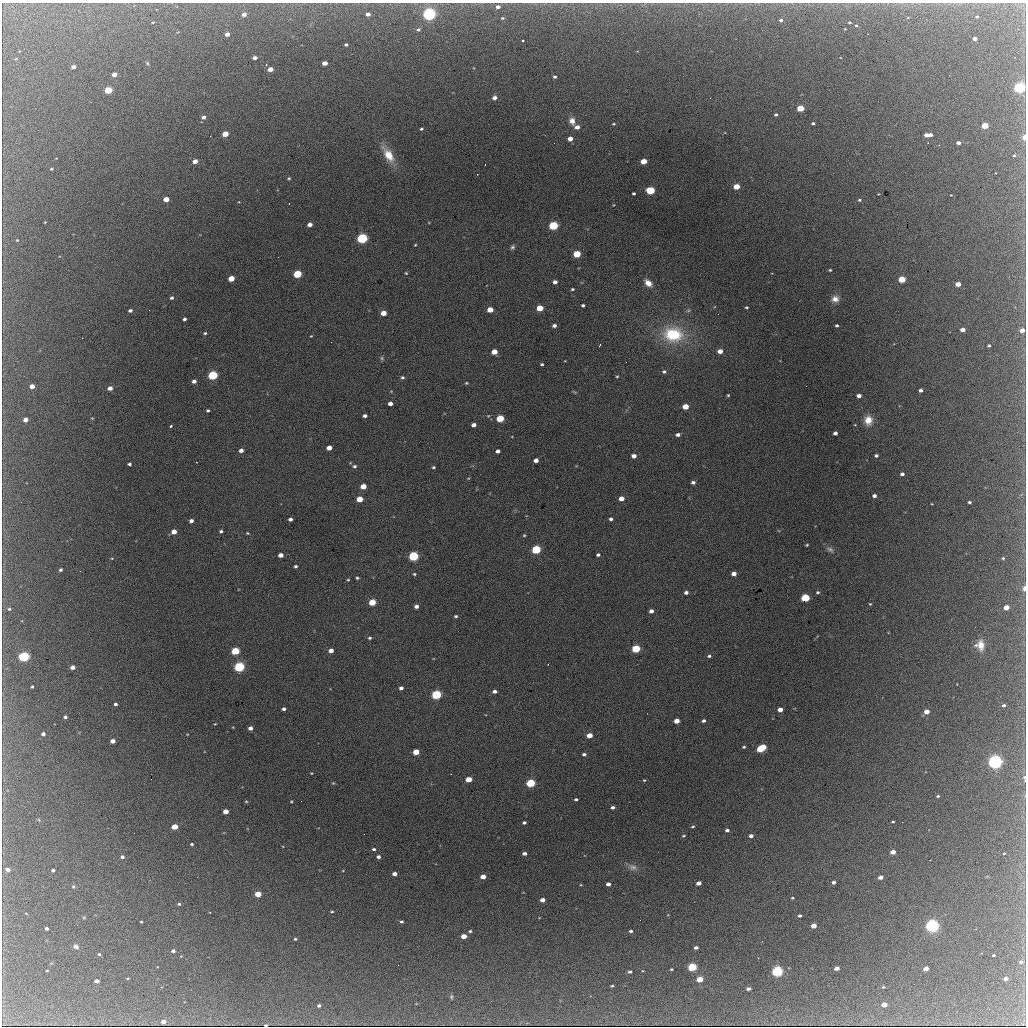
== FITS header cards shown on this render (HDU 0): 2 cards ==
NAXIS1  =                 1024 / length of data axis 1
NAXIS2  =                 1024 / length of data axis 2

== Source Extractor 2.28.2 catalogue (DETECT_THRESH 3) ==
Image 1024 x 1024 px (HDU 0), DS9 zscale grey, 1 PNG px = 1 image px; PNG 1028 x 1028 px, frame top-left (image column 1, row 1024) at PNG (2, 3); no overlay
Background 2030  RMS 33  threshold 98.6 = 3 sigma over >= 5 px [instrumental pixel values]
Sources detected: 283; all 283 listed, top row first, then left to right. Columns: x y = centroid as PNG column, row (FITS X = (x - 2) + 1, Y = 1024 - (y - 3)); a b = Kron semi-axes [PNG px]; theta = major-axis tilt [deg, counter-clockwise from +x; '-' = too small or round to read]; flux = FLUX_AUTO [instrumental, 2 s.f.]
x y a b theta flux
498 7 5 4 - 7500
244 14 4 3 - 14000
368 14 4 3 - 10000
429 14 5 5 - 590000
977 16 3 3 - 2500
502 18 4 3 - 2400
926 19 3 2 - 2400
781 20 4 4 - 4800
850 22 3 2 - 2200
856 25 4 3 - 2300
418 29 5 4 - 4400
845 29 2 2 - 1200
227 34 4 4 - 11000
975 39 4 3 - 11000
523 40 3 3 - 6300
346 45 3 3 - 3600
255 58 4 3 - 9200
147 63 5 4 - 2800
325 63 4 4 - 17000
73 67 4 3 - 9800
270 69 4 4 - 20000
114 74 4 4 - 17000
555 77 3 3 - 4100
1019 87 5 4 - 400000
108 90 4 4 - 91000
494 98 4 4 - 11000
710 98 2 2 - 5100
800 108 5 4 - 70000
776 114 4 3 - 3400
203 117 5 4 - 8400
572 121 8 7 - 15000
813 123 3 3 - 3000
614 124 4 3 - 2500
985 126 4 4 - 60000
577 127 5 4 - 12000
421 129 3 3 - 3000
225 134 5 4 - 40000
928 135 7 3 1 23000
1024 137 4 3 - 19000
570 139 4 4 - 16000
554 143 2 2 - 2200
928 143 2 2 - 1100
958 143 4 3 - 8100
388 155 18 9 -56 43000
1014 155 4 3 - 3000
195 161 4 4 - 19000
643 161 5 4 - 38000
51 169 4 3 - 2300
289 178 4 3 - 2400
736 186 5 4 - 44000
650 190 5 4 - 130000
634 193 3 3 - 3200
1024 194 3 2 - 2200
951 195 2 2 - 1300
166 199 4 4 - 26000
859 200 4 3 - 2900
310 225 4 4 - 13000
553 225 5 4 - 200000
362 238 5 4 - 370000
17 240 4 3 - 1800
415 245 4 3 - 1900
512 247 6 5 - 4400
577 254 5 4 - 72000
278 257 2 2 - 820
830 270 3 3 - 2200
406 273 4 3 - 1900
297 274 5 4 - 120000
231 278 5 4 - 40000
902 279 5 4 - 70000
555 282 4 4 - 8900
648 283 8 6 -41 18000
958 284 4 4 - 21000
572 289 3 3 - 2800
172 298 4 4 - 4300
835 299 8 7 - 14000
583 305 3 3 - 3800
746 307 3 2 - 2500
540 308 5 4 - 46000
130 310 4 3 - 5500
490 310 5 4 - 31000
383 313 5 4 - 29000
184 319 3 3 - 4600
837 325 3 3 - 3700
554 326 4 3 - 7200
963 330 4 3 - 15000
1022 330 4 4 - 15000
205 333 4 4 - 2700
673 334 21 16 -8 120000
311 336 3 2 - 1600
599 345 4 2 - 2400
989 346 3 3 - 3100
720 351 4 4 - 19000
494 352 5 4 - 27000
382 358 6 5 - 3400
626 362 2 2 - 1300
542 364 3 3 - 3100
664 372 5 5 - 4400
213 375 5 4 - 240000
617 376 3 2 - 2000
402 377 5 4 - 3900
194 381 4 4 - 8200
466 383 4 3 - 2300
32 386 4 4 - 19000
806 386 2 2 - 2100
110 388 4 4 - 15000
921 390 3 3 - 6900
728 395 3 3 - 2200
859 396 4 3 - 12000
390 403 4 4 - 11000
685 406 5 4 - 32000
208 410 3 3 - 3700
365 416 4 3 - 6800
92 418 3 3 - 1600
500 418 5 4 - 79000
25 420 4 4 - 16000
868 420 10 8 88 26000
474 425 4 4 - 10000
855 425 3 2 - 1400
171 426 3 3 - 3700
835 433 4 4 - 8000
678 435 5 4 - 7300
329 448 4 4 - 18000
241 450 4 4 - 9500
498 451 4 4 - 7400
634 456 4 4 - 12000
876 456 4 3 - 4400
536 460 4 4 - 12000
129 464 4 3 - 4100
354 466 5 4 - 4000
433 467 4 3 - 2800
902 474 4 3 - 6000
693 482 4 4 - 6000
363 486 5 4 - 29000
874 496 4 3 - 7400
360 499 5 4 - 38000
621 499 4 4 - 21000
21 502 2 2 - 3700
969 502 3 3 - 3500
290 519 4 3 - 7200
611 519 4 4 - 5000
191 521 4 3 - 8600
221 531 3 3 - 4100
174 532 4 4 - 19000
247 533 3 3 - 2000
524 535 4 3 - 2200
807 545 3 2 - 2300
536 549 5 4 - 170000
830 549 11 6 -29 7600
280 555 4 4 - 16000
598 555 4 3 - 4500
413 556 5 4 - 260000
112 558 4 3 - 1900
1003 558 3 3 - 2500
295 566 3 3 - 4100
61 570 3 3 - 4800
414 574 4 3 - 2700
734 574 4 4 - 14000
357 578 3 3 - 3200
348 580 3 3 - 2100
1024 588 4 3 - 14000
686 592 4 3 - 7100
818 592 5 4 - 3200
805 598 5 4 - 140000
372 602 5 4 - 60000
870 604 3 3 - 1900
416 606 4 4 - 7800
1006 607 4 4 - 27000
9 609 5 4 - 3400
651 611 4 4 - 9000
456 616 4 3 - 3200
370 638 5 4 - 3600
980 645 11 10 - 24000
636 649 5 4 - 120000
331 650 4 4 - 13000
235 651 5 4 - 120000
709 656 4 4 - 3700
24 657 5 4 - 330000
73 667 4 4 - 11000
239 667 5 4 - 320000
32 687 3 3 - 2500
401 688 4 3 - 6400
495 691 4 4 - 7500
436 695 5 4 - 250000
115 704 3 3 - 5400
1004 705 3 3 - 4500
284 709 4 3 - 5700
780 709 4 4 - 17000
927 712 4 4 - 21000
65 717 4 3 - 5100
676 721 4 4 - 22000
703 721 4 3 - 5300
215 724 3 3 - 1600
250 728 4 4 - 9900
43 734 4 3 - 7000
187 734 4 3 - 1500
589 735 5 4 - 26000
112 741 4 4 - 15000
744 747 4 3 - 3000
761 748 7 4 28 130000
416 752 5 4 - 41000
584 754 4 3 - 5200
995 762 6 5 - 740000
311 773 3 2 - 1700
451 774 2 2 - 1900
1024 778 10 4 -84 5000
151 779 2 2 - 4800
468 779 5 4 - 37000
644 780 4 3 - 1800
333 783 4 4 - 2100
531 783 5 4 - 150000
938 796 3 3 - 2700
576 799 3 3 - 3500
246 801 5 3 - 2100
291 801 3 3 - 1900
301 801 2 2 - 3000
613 807 3 3 - 5600
226 811 4 4 - 24000
39 820 5 3 - 1800
893 822 3 2 - 2300
524 823 4 3 - 4800
693 826 5 3 - 2600
175 827 5 4 - 42000
727 830 4 3 - 6800
684 836 5 4 - 2500
751 836 4 4 - 8600
192 844 3 3 - 2800
374 849 4 3 - 4000
893 852 4 4 - 20000
524 853 4 3 - 7800
1004 853 3 2 - 1500
122 857 4 4 - 5600
378 857 4 4 - 6500
633 867 11 8 14 9900
8 870 5 4 - 9300
53 870 4 3 - 5400
394 874 4 3 - 13000
483 877 4 4 - 23000
880 877 4 3 - 14000
834 882 3 3 - 5800
699 883 4 3 - 15000
608 884 4 3 - 9500
73 886 5 4 - 2800
258 894 4 4 - 47000
792 898 4 3 - 2400
542 900 4 4 - 15000
179 904 4 4 - 3300
332 912 4 2 - 2300
800 916 3 3 - 5000
141 922 3 2 - 2000
401 922 3 3 - 3900
813 926 4 4 - 23000
932 926 6 5 - 620000
47 928 3 3 - 6400
470 931 3 3 - 3100
631 931 3 3 - 4400
464 936 4 4 - 28000
295 939 3 3 - 2800
76 947 6 4 -12 6400
696 948 4 3 - 6600
173 951 4 3 - 5600
99 954 3 3 - 2700
994 955 3 2 - 2300
1021 962 5 4 - 6200
692 967 5 4 - 180000
836 968 4 3 - 14000
671 969 3 2 - 2200
926 969 4 3 - 18000
47 970 3 2 - 1600
777 971 5 4 - 390000
630 972 3 3 - 4800
128 978 3 2 - 1800
700 979 5 4 - 51000
1005 979 4 3 - 13000
97 981 4 3 - 11000
914 984 2 2 - 820
612 986 3 2 - 2300
883 987 3 3 - 1800
748 989 4 3 - 7200
451 997 6 4 90 3200
884 1004 4 4 - 24000
319 1006 4 3 - 6100
163 1022 4 3 - 13000
266 1025 3 3 - 3000
At the frame edge (FLAGS 8, measured only in part): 6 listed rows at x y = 1019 87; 1024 137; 1024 194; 1024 588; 1024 778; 266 1025